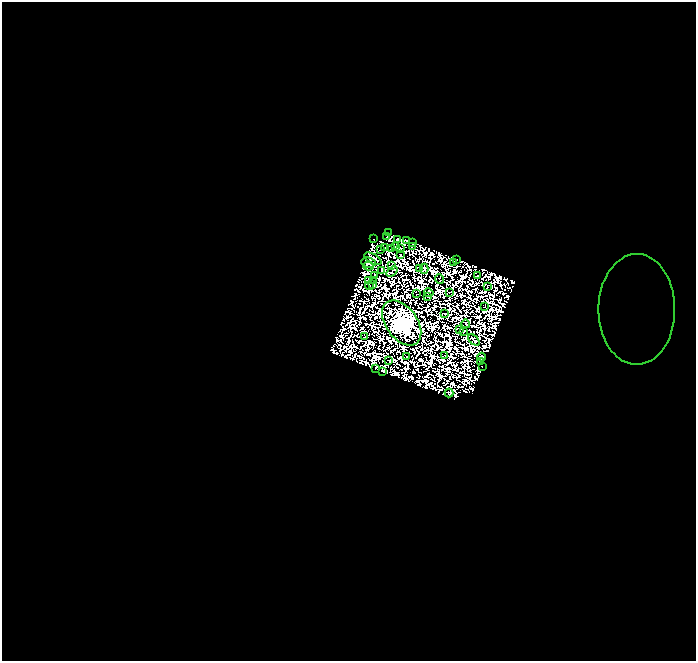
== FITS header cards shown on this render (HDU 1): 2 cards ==
NAXIS1  =                  694
NAXIS2  =                  659

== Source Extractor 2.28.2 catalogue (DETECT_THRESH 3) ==
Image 694 x 659 px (HDU 1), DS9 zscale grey, 1 PNG px = 1 image px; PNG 698 x 663 px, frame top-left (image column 1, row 659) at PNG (2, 2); each listed source drawn as its Kron ellipse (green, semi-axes under 4 px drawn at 4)
Background 0.0397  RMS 5.7e-06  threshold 1.70e-05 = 3 sigma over >= 5 px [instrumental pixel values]
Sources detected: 104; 51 with non-positive FLUX_AUTO (blend fragments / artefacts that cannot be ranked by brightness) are neither listed nor drawn; the other 53 listed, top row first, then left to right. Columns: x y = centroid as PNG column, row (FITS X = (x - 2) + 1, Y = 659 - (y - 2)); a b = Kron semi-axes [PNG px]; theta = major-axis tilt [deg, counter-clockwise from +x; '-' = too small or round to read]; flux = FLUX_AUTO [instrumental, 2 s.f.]
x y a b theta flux
388 233 3 2 - 1.0e-01
386 237 2 2 - 4.2e-01
373 239 2 2 - 6.8e-01
397 239 3 3 - 8.2e-01
406 240 4 3 - 6.4e-01
413 242 3 2 - 1.5e-01
396 246 2 2 - 8.2e-01
412 247 3 2 - 1.3e-01
384 248 3 2 - 2.5e-01
400 248 2 2 - 5.6e-01
391 249 2 2 - 2.6e-01
380 250 3 2 - 5.7e-01
400 255 2 2 - 2.3e-01
373 259 9 5 -30 7.6e-01
456 259 3 2 - 7.9e-01
454 262 3 2 - 4.3e-01
368 263 7 5 -5 5.7e-01
368 266 5 2 - 7.2e-01
391 266 3 2 - 4.3e-01
419 268 3 2 - 2.4e-01
424 269 5 3 - 8.7e-01
382 271 3 2 - 7.8e-01
392 271 6 3 38 9.1e-02
375 275 3 2 - 1.0e-01
477 276 3 2 - 8.0e-02
439 279 5 2 - 1.4e-01
368 280 3 2 - 1.4e-01
374 280 3 2 - 3.8e-01
373 284 3 2 - 1.0e-01
369 286 4 2 - 3.7e-01
487 287 3 2 - 4.6e-02
449 292 2 2 - 2.7e-01
429 293 5 3 - 2.9e-01
417 294 2 2 - 3.0e-01
428 297 3 2 - 2.9e-01
485 307 2 2 - 2.4e-01
637 309 55 38 90 5.0e-02
445 314 3 2 - 2.1e-01
402 323 25 15 -54 1.4e+03
466 324 4 3 - 4.6e-01
460 330 2 2 - 2.9e-01
464 331 2 2 - 2.3e-01
365 337 3 2 - 9.3e-02
474 340 7 3 -42 4.3e-01
407 356 2 2 - 6.7e-04
445 356 3 2 - 4.4e-01
481 357 4 4 - 1.1e+00
389 360 3 2 - 9.8e-02
481 361 3 2 - 2.7e+00
482 367 3 2 - 2.3e-01
376 369 3 2 - 8.0e-01
383 371 3 3 - 1.6e+00
449 393 4 3 - 1.7e-03
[51 non-positive-flux detections neither listed nor drawn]